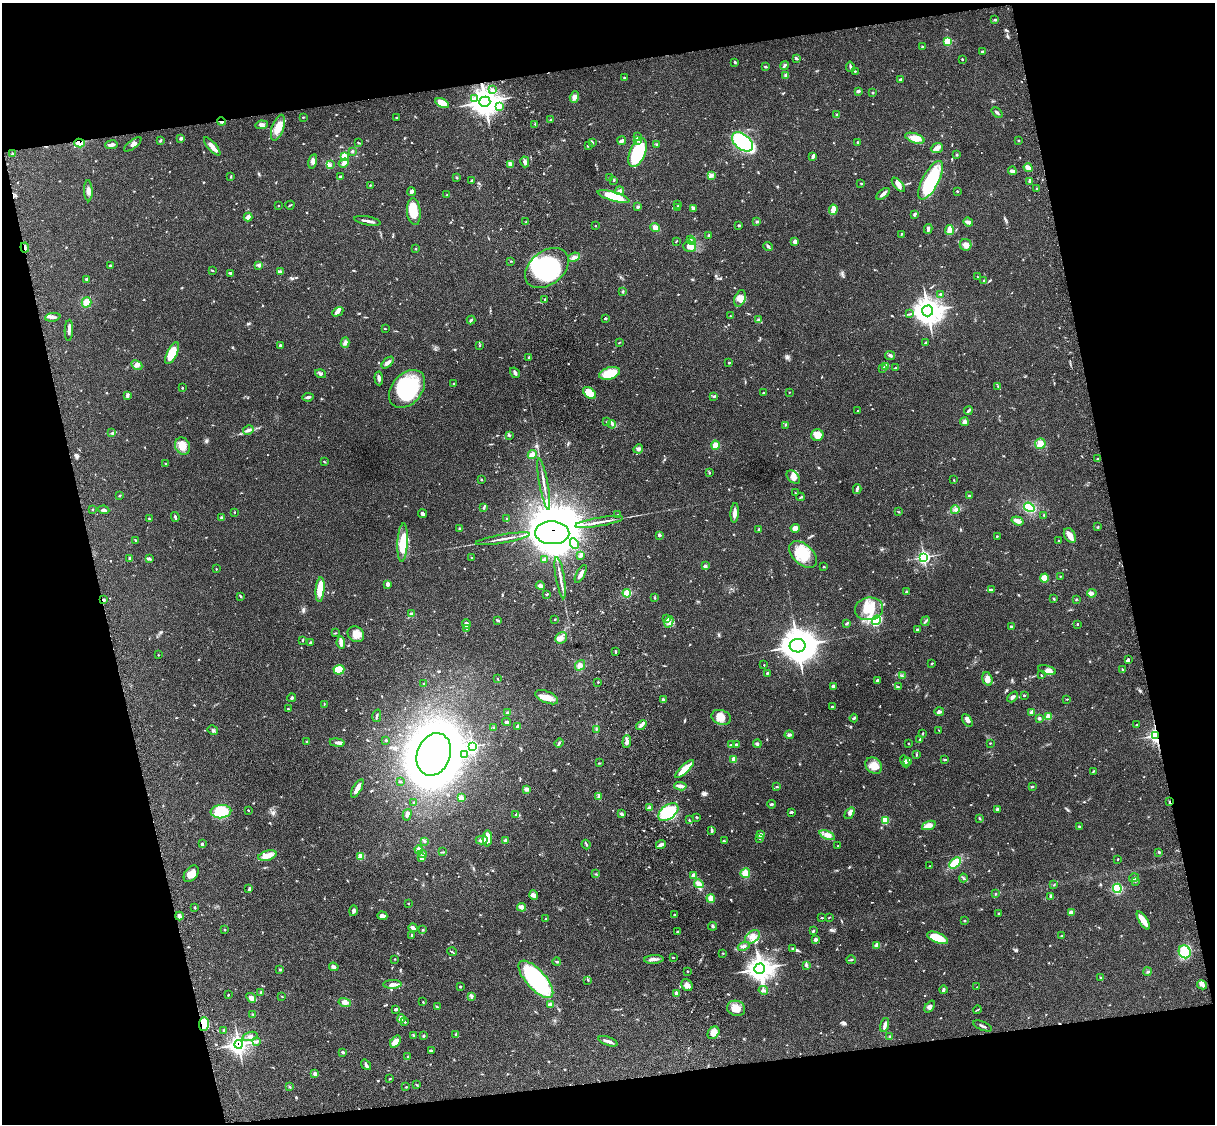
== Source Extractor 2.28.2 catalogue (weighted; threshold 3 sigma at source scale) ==
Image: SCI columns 123-4971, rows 276-4763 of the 5092 x 4924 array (HDU 1 of 3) = the unmasked area's bounding box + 8 px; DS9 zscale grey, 4 x 4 block average (1 PNG px = mean of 4 x 4 image px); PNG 1217 x 1126 px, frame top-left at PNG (2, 3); each listed source drawn as its Kron ellipse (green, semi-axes under 4 px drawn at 4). Shown black and unused: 26% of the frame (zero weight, under 3 of 4 exposures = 6% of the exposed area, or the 3 px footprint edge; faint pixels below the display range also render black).
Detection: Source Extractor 2.28.2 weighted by HDU 2 'WHT'. Background 0.0791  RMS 0.0058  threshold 0.026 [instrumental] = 3 sigma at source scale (4.5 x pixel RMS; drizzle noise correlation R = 1.50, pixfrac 1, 0.05/0.05 arcsec/px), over >= 5 px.
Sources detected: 767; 1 too faint to see at this stretch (4 x 4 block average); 5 inside a brighter object's white glare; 3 cosmic-ray / hot-pixel residue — neither listed nor drawn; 3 coinciding with a brighter row at this scale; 43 inside a brighter listed object's ellipse — not listed separately; of the other 712, all 500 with FLUX_AUTO >= 1.83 (the completeness limit of this list) listed and drawn (212 fainter detections not listed), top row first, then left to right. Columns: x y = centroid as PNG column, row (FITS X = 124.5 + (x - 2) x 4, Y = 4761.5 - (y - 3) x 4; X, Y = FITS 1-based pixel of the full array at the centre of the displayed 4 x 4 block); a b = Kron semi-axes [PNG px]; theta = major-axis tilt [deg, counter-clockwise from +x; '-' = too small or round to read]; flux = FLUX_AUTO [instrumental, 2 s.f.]
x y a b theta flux
995 20 3 2 - 3.7
948 41 2 2 - 110
922 47 2 2 - 3.3
983 51 4 2 - 4.2
796 58 3 2 - 3.4
962 59 2 2 - 2.6
735 62 3 2 - 4
784 66 4 2 - 5.2
765 67 3 2 - 4.3
850 67 5 2 - 6.2
855 71 2 2 - 2.3
786 75 4 3 - 6.2
624 77 3 2 - 3.3
900 80 3 2 - 7.6
492 89 2 2 - 2.9
858 91 4 2 - 8.5
872 93 2 2 - 3
574 97 6 4 73 13
474 98 2 2 - 2.3
485 102 5 5 - 3800
442 103 7 4 -27 56
500 106 4 4 - 11
997 113 6 2 -39 6.4
837 115 3 2 - 3.3
303 117 3 2 - 2.7
397 118 2 2 - 3.1
551 120 3 2 - 3.1
221 122 4 2 - 13
535 124 2 2 - 1.9
261 125 6 4 7 11
278 128 13 6 71 43
638 137 4 3 - 5.1
181 138 2 2 - 11
915 138 10 4 -18 38
160 140 4 2 - 3.4
638 140 3 2 - 6
622 141 4 2 - 15
1019 141 2 2 - 2.2
592 142 4 2 - 3.9
742 142 12 7 -40 290
857 142 3 2 - 2.7
80 143 5 3 - 49
359 143 3 2 - 2.7
133 144 10 3 36 11
111 145 6 3 9 12
657 145 2 2 - 2.1
212 146 11 3 -49 27
588 146 3 2 - 3.1
937 148 6 4 22 14
352 151 3 2 - 3.5
638 153 15 7 66 240
12 154 3 2 - 2.8
957 155 3 2 - 2.7
344 156 2 2 - 86
813 156 3 2 - 13
313 162 7 3 77 11
525 162 5 3 - 12
344 163 5 3 - 9.6
330 165 3 2 - 3.4
510 165 3 3 - 15
1028 168 4 2 - 30
1012 171 4 3 - 12
711 175 4 4 - 10
231 176 3 2 - 2.6
340 176 3 2 - 4.5
610 177 3 2 - 4
457 178 2 2 - 4.1
614 180 2 2 - 2.2
931 180 21 8 62 230
472 181 3 3 - 4.4
1030 181 4 3 - 4.9
861 183 3 2 - 2.5
370 185 2 2 - 1.9
898 185 9 3 -49 19
1037 189 2 2 - 2.2
88 191 10 4 -87 15
411 191 4 3 - 11
619 191 4 3 - 12
957 191 3 2 - 2.5
883 194 8 2 40 14
446 195 2 2 - 2
614 196 16 4 -16 120
290 205 4 2 - 3.2
678 205 3 2 - 2.2
278 206 2 2 - 2.7
638 207 3 2 - 5.4
678 207 2 2 - 5.2
693 208 3 2 - 4.7
833 210 5 3 - 29
414 212 13 7 -84 79
914 214 4 3 - 6.7
248 217 4 3 - 8.1
368 221 13 2 -11 14
757 221 3 2 - 6.2
526 222 3 2 - 2.5
968 222 5 2 - 19
739 225 3 2 - 3.7
595 226 2 2 - 1.9
655 228 5 4 - 20
928 229 5 3 - 7.6
949 230 5 3 - 28
901 234 2 2 - 2.4
709 236 3 3 - 5.5
691 239 2 2 - 2.1
676 241 3 2 - 2.6
692 241 3 2 - 5.1
795 241 2 2 - 35
966 245 6 5 - 20
690 246 6 5 - 26
768 246 5 3 - 6.1
25 247 5 2 - 6
416 249 2 2 - 2.1
574 257 6 3 22 9.1
511 261 3 2 - 2
258 265 3 2 - 4.3
110 266 3 2 - 4.7
547 268 24 16 39 400
212 270 3 2 - 2.7
281 271 3 2 - 2.4
230 273 4 2 - 4.8
977 277 2 2 - 2
87 279 3 2 - 5.1
984 280 3 2 - 3.2
623 291 2 2 - 1.9
940 294 2 2 - 6.5
740 298 8 5 69 21
545 299 2 2 - 7
87 302 5 5 - 31
928 311 6 5 - 3500
338 312 6 4 29 9.8
910 314 2 2 - 1.8
730 316 2 2 - 2.6
53 317 8 3 6 10
605 318 2 2 - 6.3
471 320 4 2 - 5.1
759 320 2 2 - 2.4
385 329 3 2 - 1.9
69 330 10 2 88 13
345 343 5 4 - 11
619 343 3 2 - 2.3
925 343 3 2 - 3
280 346 3 2 - 4.3
480 346 2 2 - 2.7
172 353 12 5 65 67
890 355 5 3 - 7.3
529 357 3 2 - 2.8
729 362 2 2 - 6.4
388 363 7 3 43 10
137 365 6 3 -26 9.5
885 367 3 3 - 4.8
895 368 3 2 - 2.9
883 369 3 2 - 2.8
515 373 6 3 -57 6.9
610 373 11 6 16 85
321 374 6 3 -17 7.5
379 378 7 3 -86 9.3
454 384 2 2 - 8.2
998 386 2 2 - 2.3
182 388 2 2 - 3.2
407 389 21 15 49 210
789 392 2 2 - 2.1
589 393 7 4 -38 66
763 393 2 2 - 2.1
127 395 4 2 - 9.4
714 396 3 2 - 4.9
308 397 5 2 - 7.7
968 410 4 2 - 5.3
857 411 2 2 - 2.3
607 422 3 2 - 3.1
964 422 4 3 - 9.2
612 424 4 3 - 6.9
785 425 2 2 - 2.6
248 430 5 3 - 8.1
112 433 4 2 - 3.7
817 435 6 5 - 39
509 436 3 2 - 3.5
1040 444 5 5 - 18
715 445 4 4 - 21
183 446 9 7 -70 39
638 449 5 3 - 6.7
532 455 4 3 - 32
1098 459 3 2 - 2.6
324 461 3 2 - 2.2
166 464 2 2 - 2.5
710 473 2 2 - 1.9
793 477 8 5 -43 20
481 479 2 2 - 2.5
954 480 2 2 - 2
544 484 26 2 -80 19
857 489 5 3 - 7.4
795 493 2 2 - 1.9
120 496 3 2 - 3.2
969 496 3 2 - 5.5
801 497 4 2 - 3.2
1029 507 6 4 -36 75
484 508 4 2 - 4.4
92 509 2 2 - 2.4
104 510 5 3 - 6.9
955 510 4 3 - 8.6
235 512 3 2 - 1.9
899 512 3 2 - 2.1
735 513 9 3 86 18
423 514 4 3 - 9.4
618 515 2 2 - 7.1
1044 515 2 2 - 1.9
175 517 5 2 - 5.5
149 518 3 2 - 2.3
221 518 4 3 - 4.3
507 519 3 2 - 2.2
1017 521 6 4 -18 14
599 522 24 2 9 24
1098 527 2 2 - 1.9
795 528 4 3 - 28
460 529 3 2 - 3.3
759 530 2 2 - 10
552 533 17 11 -3 14000
659 535 3 3 - 5.3
1070 535 8 5 -62 23
997 536 2 2 - 3
503 539 27 2 10 20
136 540 2 2 - 3.3
1058 541 2 2 - 2
403 543 19 5 87 89
574 544 5 4 - 16
803 554 16 10 -44 83
580 556 3 2 - 3.9
471 557 3 2 - 2
924 557 3 3 - 640
130 559 2 2 - 12
149 559 4 2 - 4.8
544 559 4 2 - 4.7
705 566 2 2 - 27
824 567 2 2 - 2.3
216 569 2 2 - 1.8
581 574 10 3 63 13
1060 576 2 2 - 2.2
560 578 21 2 -80 19
1044 578 4 4 - 29
388 584 2 2 - 29
540 586 4 3 - 14
320 589 12 4 85 60
991 589 4 2 - 4.3
906 592 3 2 - 2.4
627 593 4 3 - 67
1092 593 4 3 - 8.5
547 594 3 2 - 3.1
240 596 3 2 - 3.5
655 598 3 2 - 3.2
1054 599 3 2 - 2.7
1076 599 2 2 - 2.3
104 600 2 2 - 6.5
869 609 14 11 10 74
411 614 4 3 - 13
667 618 3 2 - 4.5
555 619 2 2 - 2.2
497 620 3 2 - 2.3
876 620 5 3 - 210
925 621 5 2 - 5.1
669 622 6 3 62 12
847 623 4 2 - 4.6
466 624 5 4 - 12
1077 624 2 2 - 2.4
1011 626 3 2 - 4
466 629 2 2 - 3
917 629 3 2 - 3.9
335 633 3 2 - 2.2
356 634 9 7 -40 30
561 638 6 5 - 20
302 640 4 2 - 2.8
310 642 3 2 - 2.9
341 643 6 3 -83 18
798 646 8 6 -1 7200
615 652 4 2 - 3.7
158 655 2 2 - 2.1
1128 659 3 2 - 3.3
932 663 3 2 - 3.5
580 665 5 4 - 18
764 665 2 2 - 2.3
1122 669 2 2 - 2.7
339 670 5 5 - 55
1047 670 9 4 -17 18
767 673 2 2 - 4.5
1041 675 2 2 - 2.1
902 676 3 2 - 2.7
497 679 2 2 - 2.1
987 679 7 5 -72 18
878 680 3 2 - 7
598 682 2 2 - 5.9
424 684 3 2 - 2.7
833 686 2 2 - 7.7
898 687 3 2 - 2.5
1024 695 2 2 - 3.1
547 697 12 5 -23 31
1013 697 6 3 47 8.2
292 698 4 3 - 5.5
1067 699 2 2 - 2
663 700 4 2 - 6.2
324 704 3 2 - 2.3
832 707 2 2 - 10
288 709 2 2 - 3.8
939 711 5 3 - 8.4
1032 712 3 2 - 15
507 713 4 3 - 7.4
377 716 6 2 76 4.6
721 717 10 7 -18 32
1048 717 2 2 - 79
854 718 4 2 - 5.6
1039 718 3 3 - 7.4
967 720 7 4 -59 12
506 722 4 2 - 7.5
641 725 6 3 41 11
1136 725 3 2 - 2
518 726 3 2 - 6.6
494 728 2 2 - 1.9
596 729 3 2 - 2.4
213 730 5 3 - 7
939 730 4 2 - 2.2
923 733 3 2 - 3.2
789 735 4 3 - 7.1
1156 735 3 2 - 710
920 739 4 2 - 3.6
386 740 2 2 - 4
307 742 2 2 - 8.8
627 742 6 3 85 15
337 743 7 3 -8 11
559 743 5 2 - 5
908 743 2 2 - 2.3
990 743 2 2 - 2.5
736 744 3 2 - 5.1
757 744 4 2 - 6.8
731 745 3 2 - 3.9
472 746 3 2 - 550
434 754 22 16 69 2300
465 755 3 2 - 7.2
916 755 4 2 - 2.7
734 759 2 2 - 74
945 760 4 2 - 3.9
905 761 6 2 -61 5.5
908 761 3 2 - 5.2
599 763 3 2 - 2.1
874 766 9 7 -43 35
684 769 12 3 44 69
1093 771 3 2 - 2.6
400 782 3 2 - 3.1
680 786 6 3 -7 11
777 787 3 2 - 3.8
1032 787 3 2 - 3.6
357 788 10 3 60 23
527 789 4 3 - 11
599 796 2 2 - 3.3
461 798 4 4 - 13
1170 802 2 2 - 3.9
414 803 2 2 - 2.8
771 804 4 2 - 4.9
650 808 3 2 - 4.8
997 809 4 3 - 5.8
248 810 2 2 - 3.1
221 812 10 6 4 150
668 812 11 7 37 160
791 812 3 2 - 5.3
850 813 6 3 54 8.1
516 814 3 2 - 2.8
621 814 3 2 - 10
407 815 6 4 75 12
697 817 3 2 - 3
980 818 3 2 - 4
689 820 3 2 - 3
885 820 2 2 - 120
929 825 7 3 21 25
1079 826 3 2 - 3.8
712 831 4 2 - 5.1
760 835 2 2 - 13
827 835 8 4 -22 18
487 838 8 4 87 50
759 839 2 2 - 2
482 840 6 3 -2 12
425 841 3 2 - 3.9
505 841 4 3 - 7.3
724 841 3 2 - 3.4
202 844 3 2 - 6
586 844 5 2 - 3.8
661 844 5 3 - 11
838 846 2 2 - 2.7
419 850 4 3 - 16
442 852 3 2 - 2.3
1159 852 3 2 - 3.8
423 854 4 3 - 6.8
267 856 9 5 16 29
361 856 2 2 - 69
422 858 4 3 - 7.5
1118 859 2 2 - 3.8
955 863 7 3 41 120
929 866 2 2 - 2
745 873 5 5 - 29
191 874 9 6 53 27
596 874 3 2 - 2.1
693 875 2 2 - 30
963 878 4 2 - 3.7
1134 878 5 2 - 3.7
1135 881 3 2 - 3.5
699 884 4 4 - 16
1054 885 3 2 - 1.9
1117 888 4 4 - 110
249 889 4 2 - 6.9
996 894 2 2 - 3.6
534 895 5 4 - 11
1051 896 4 3 - 7.7
711 898 4 3 - 22
408 903 2 2 - 2.1
195 907 2 2 - 3.6
522 907 4 2 - 21
354 911 5 3 - 9.4
1071 912 3 3 - 12
998 913 2 2 - 2.5
674 915 2 2 - 3
179 916 4 3 - 13
382 916 5 4 - 13
829 917 3 2 - 2
822 918 3 2 - 2.4
545 919 2 2 - 2
1143 920 10 3 -58 42
964 921 2 2 - 2.7
713 926 4 2 - 5.1
413 928 5 2 - 12
225 930 2 2 - 2.9
423 930 3 2 - 4.1
813 931 3 2 - 3.8
677 932 2 2 - 3.7
412 935 3 2 - 4.6
1061 936 2 2 - 2.5
752 937 8 5 38 24
938 938 11 5 -22 86
815 939 2 2 - 23
877 945 4 3 - 16
744 946 6 4 23 10
793 949 3 3 - 4.7
452 952 5 2 - 2.9
1185 952 7 6 - 90
723 953 2 2 - 2.9
673 957 3 2 - 2.7
394 959 2 2 - 1.9
654 959 9 3 3 12
851 960 5 2 - 3.5
557 962 4 2 - 5
806 965 3 2 - 2.7
334 967 5 3 - 14
280 969 3 2 - 3.8
759 969 5 5 - 1900
688 971 2 2 - 2.8
1147 972 4 3 - 5.3
1101 977 2 2 - 2.2
536 979 23 9 -48 440
588 980 3 2 - 2.1
392 984 9 4 2 16
687 985 6 5 - 15
1202 985 5 3 - 8.2
460 987 2 2 - 5.3
977 987 3 2 - 2.4
763 990 5 3 - 6.8
944 990 4 2 - 7.1
261 992 3 2 - 3.5
677 994 3 3 - 17
228 995 3 2 - 2.3
471 996 4 2 - 4.6
282 997 2 2 - 1.9
251 998 5 3 - 18
345 1002 6 4 -13 17
423 1002 2 2 - 2.2
551 1005 4 3 - 15
437 1007 4 2 - 2.6
930 1007 7 3 51 9.3
736 1008 9 7 -18 35
396 1009 3 2 - 7.1
977 1010 4 2 - 2.5
253 1015 3 2 - 2.3
401 1018 4 4 - 14
405 1022 3 2 - 4.6
204 1024 7 5 90 44
885 1025 7 2 75 14
982 1026 10 2 -23 7.2
224 1030 3 2 - 2.9
713 1033 7 5 53 28
456 1034 3 2 - 3.3
413 1035 3 2 - 2.1
250 1036 8 3 16 9.4
424 1036 3 2 - 2.7
890 1036 2 2 - 4.1
257 1041 4 3 - 5.5
608 1041 10 2 -19 15
395 1042 7 4 54 22
238 1044 4 4 - 1000
431 1050 3 2 - 4.3
343 1052 2 2 - 5.4
408 1057 3 2 - 2.6
366 1065 6 3 -52 7.6
315 1074 2 2 - 17
390 1079 3 2 - 2
416 1085 3 2 - 2.3
290 1087 3 2 - 2.2
406 1087 2 2 - 2.1
Overlapping masked pixels (flux is a lower limit): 10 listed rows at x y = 485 102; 221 122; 80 143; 25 247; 552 533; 104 600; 1156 735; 1170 802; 204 1024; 238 1044
Diffuse or blended objects may show on this block-average render without a row.